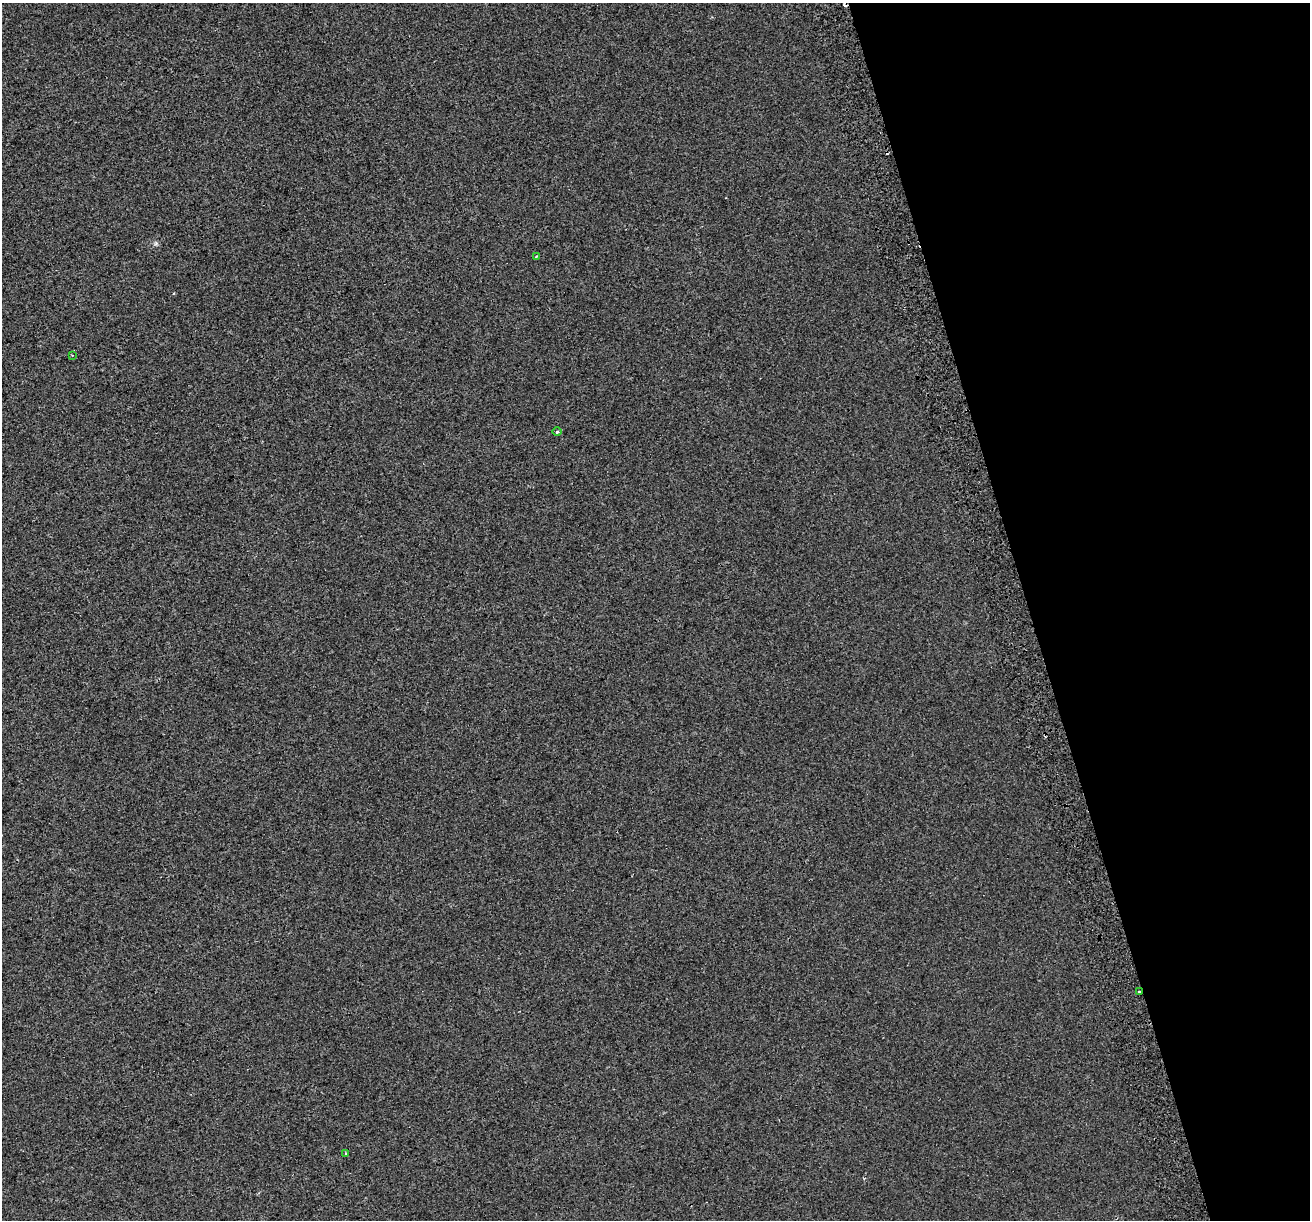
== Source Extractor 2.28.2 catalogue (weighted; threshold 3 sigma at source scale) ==
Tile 12 of 4 x 4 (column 4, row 3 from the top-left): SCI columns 3965-5272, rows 1340-2557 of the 5314 x 5062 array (HDU 1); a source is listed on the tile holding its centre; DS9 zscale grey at full resolution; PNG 1312 x 1222 px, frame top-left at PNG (2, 3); each listed source drawn as its Kron ellipse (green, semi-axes under 4 px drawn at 4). Shown black and unused: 21% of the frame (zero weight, under 2 of 3 exposures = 2% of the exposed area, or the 3 px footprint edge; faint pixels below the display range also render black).
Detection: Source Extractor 2.28.2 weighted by HDU 2 'WHT'; one run over the whole footprint, this tile lists its part. Background 7.35e-04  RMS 0.0073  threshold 0.0327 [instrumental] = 3 sigma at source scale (4.5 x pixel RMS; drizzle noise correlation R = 1.50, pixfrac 1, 0.0396/0.0396 arcsec/px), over >= 5 px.
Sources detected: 8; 3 cosmic-ray / hot-pixel residue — neither listed nor drawn; the other 5 listed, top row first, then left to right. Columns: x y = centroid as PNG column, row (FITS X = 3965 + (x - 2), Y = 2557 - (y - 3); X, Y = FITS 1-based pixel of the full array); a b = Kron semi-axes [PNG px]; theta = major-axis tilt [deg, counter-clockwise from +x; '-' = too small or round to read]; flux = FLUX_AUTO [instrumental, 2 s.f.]
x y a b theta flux
537 256 4 3 - 0.62
72 355 3 2 - 0.5
557 432 5 3 - 0.8
1139 992 3 2 - 2.2
345 1154 3 2 - 0.71
Overlapping masked pixels (flux is a lower limit): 1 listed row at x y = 1139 992